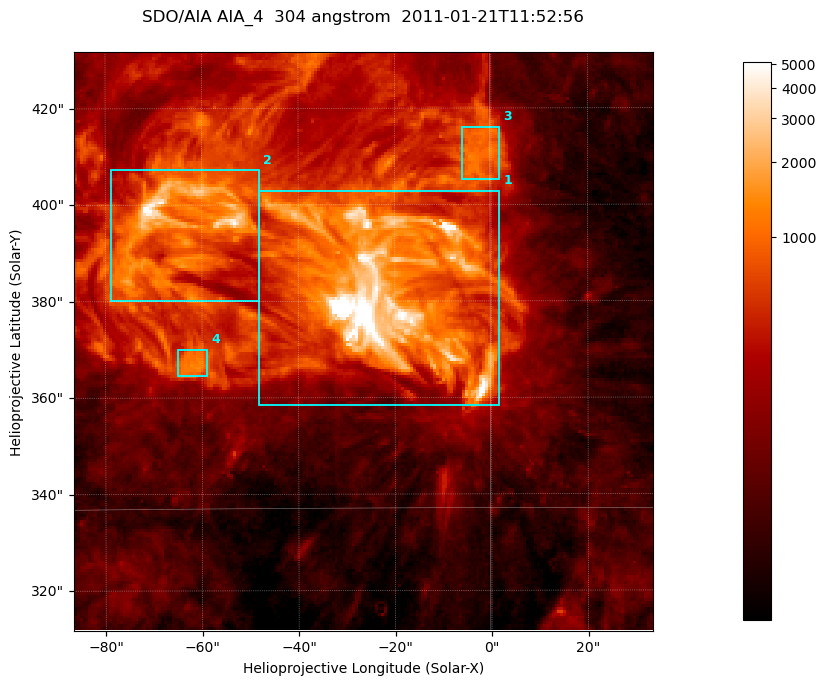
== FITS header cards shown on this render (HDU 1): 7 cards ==
TELESCOP= 'SDO/AIA '           / For AIA: SDO/AIA
INSTRUME= 'AIA_4   '           / For AIA: AIA_ATA1, AIA_ATA2, AIA_ATA3 or AIA_AT
WAVELNTH=                  304 / [angstrom] Wavelength
WAVEUNIT= 'angstrom'           / Wavelength unit: angstrom
DATE-OBS= '2011-01-21T11:52:56.124' / [ISO] Date when observation started; ISO 8
CTYPE1  = 'HPLN-TAN'           / CTYPE1; Typically HPLN
CTYPE2  = 'HPLT-TAN'           / CTYPE2; Typically HPLT

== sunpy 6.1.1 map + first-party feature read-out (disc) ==
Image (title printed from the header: SDO/AIA AIA_4  304 angstrom  2011-01-21T11:52:56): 200 x 200 px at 0.6 arcsec/px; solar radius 975 arcsec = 1625 px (partial field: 0.5% of the solar disc is inside the frame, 100% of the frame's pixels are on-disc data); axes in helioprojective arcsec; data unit not stated in the header (colour bar unlabelled)
Orientation: roll -0.132 deg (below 1 deg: not rotated)
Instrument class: DISC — disc imager (sunpy class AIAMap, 304 A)
Bright regions (active regions / flare kernels): reference = the on-disc median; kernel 3 px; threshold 5 sigma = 736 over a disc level ~167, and >= 1.15x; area >= 40 px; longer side >= 3 px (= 1.8 arcsec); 4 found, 4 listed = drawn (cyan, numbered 1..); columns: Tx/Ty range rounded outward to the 2 arcsec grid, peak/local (2 s.f.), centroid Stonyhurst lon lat
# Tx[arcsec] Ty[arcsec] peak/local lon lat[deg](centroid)
1 -48..2 358..404 81 -1 +18
2 -80..-48 380..408 29 -4 +19
3 -6..2 404..416 7.1 +0 +20
4 -66..-58 364..370 7.8 -4 +17